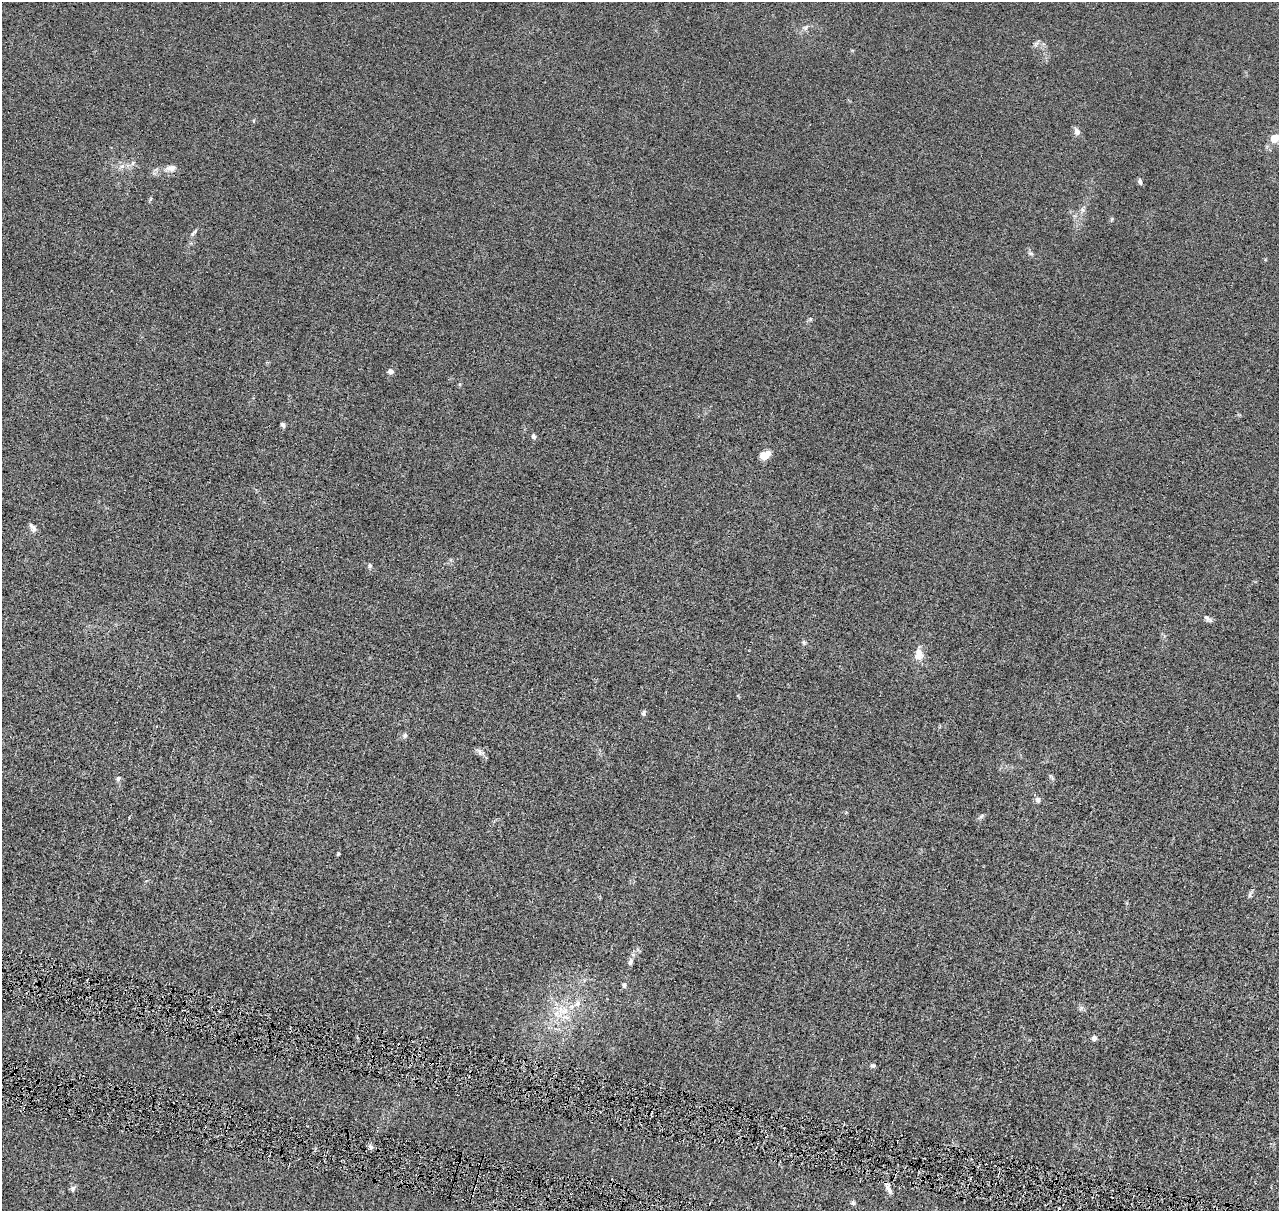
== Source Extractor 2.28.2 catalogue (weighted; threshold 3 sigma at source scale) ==
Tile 6 of 4 x 4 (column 2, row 2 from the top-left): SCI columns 1294-2570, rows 2671-3879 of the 5140 x 5218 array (HDU 1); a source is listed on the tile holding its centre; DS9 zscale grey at full resolution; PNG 1281 x 1213 px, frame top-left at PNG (2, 2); no overlay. Shown black and unused: <1% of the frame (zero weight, under 4 of 8 exposures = <1% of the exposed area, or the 3 px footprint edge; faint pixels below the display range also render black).
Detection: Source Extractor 2.28.2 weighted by HDU 2 'WHT'; one run over the whole footprint, this tile lists its part. Background 0.0119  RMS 0.0042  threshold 0.0172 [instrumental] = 3 sigma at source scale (4.09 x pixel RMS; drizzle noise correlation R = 1.36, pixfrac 0.8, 0.05/0.05 arcsec/px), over >= 5 px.
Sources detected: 43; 1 inside a brighter listed object's ellipse — not listed separately; the other 42 listed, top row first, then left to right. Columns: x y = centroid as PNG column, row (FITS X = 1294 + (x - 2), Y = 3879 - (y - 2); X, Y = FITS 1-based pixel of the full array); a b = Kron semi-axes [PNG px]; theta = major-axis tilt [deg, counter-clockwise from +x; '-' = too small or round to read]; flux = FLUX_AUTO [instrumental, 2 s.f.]
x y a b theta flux
806 27 9 6 46 1.4
1036 43 7 4 19 0.9
1077 131 9 7 -66 1.8
1274 138 12 8 23 5.9
133 163 7 5 47 1
122 166 9 6 30 1.6
171 168 16 8 13 2.9
1140 181 8 4 -78 0.9
150 199 6 4 70 0.5
1083 210 8 6 -73 1.1
1112 219 6 4 71 0.47
194 233 13 4 48 0.96
1030 253 8 5 -15 0.81
390 371 6 5 - 1.8
283 425 5 4 - 1.2
533 436 7 5 -65 0.88
765 455 11 8 26 4.9
33 527 13 6 -56 1.5
370 566 6 5 - 0.79
1208 619 13 5 -37 1.3
804 642 7 5 -68 0.71
919 654 15 11 -89 4.2
644 713 7 5 67 0.84
405 735 7 5 72 0.83
480 752 13 7 -43 1.4
1051 777 11 4 -49 0.67
118 778 7 6 - 0.98
1038 800 7 7 - 1.3
981 816 7 4 44 0.73
338 854 5 4 - 0.47
1250 895 9 5 79 0.87
630 962 10 6 78 1.4
624 985 8 6 -74 0.83
577 1004 11 7 38 2.5
1081 1008 7 6 - 0.9
565 1011 13 11 12 5.6
1094 1038 6 5 - 1.5
873 1066 9 4 4 0.67
370 1147 7 6 - 1.1
73 1189 9 6 63 0.98
888 1189 15 6 -65 2
853 1203 6 5 - 0.73
Isophote crosses this tile's border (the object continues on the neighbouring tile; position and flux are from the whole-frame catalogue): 1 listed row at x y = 1274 138